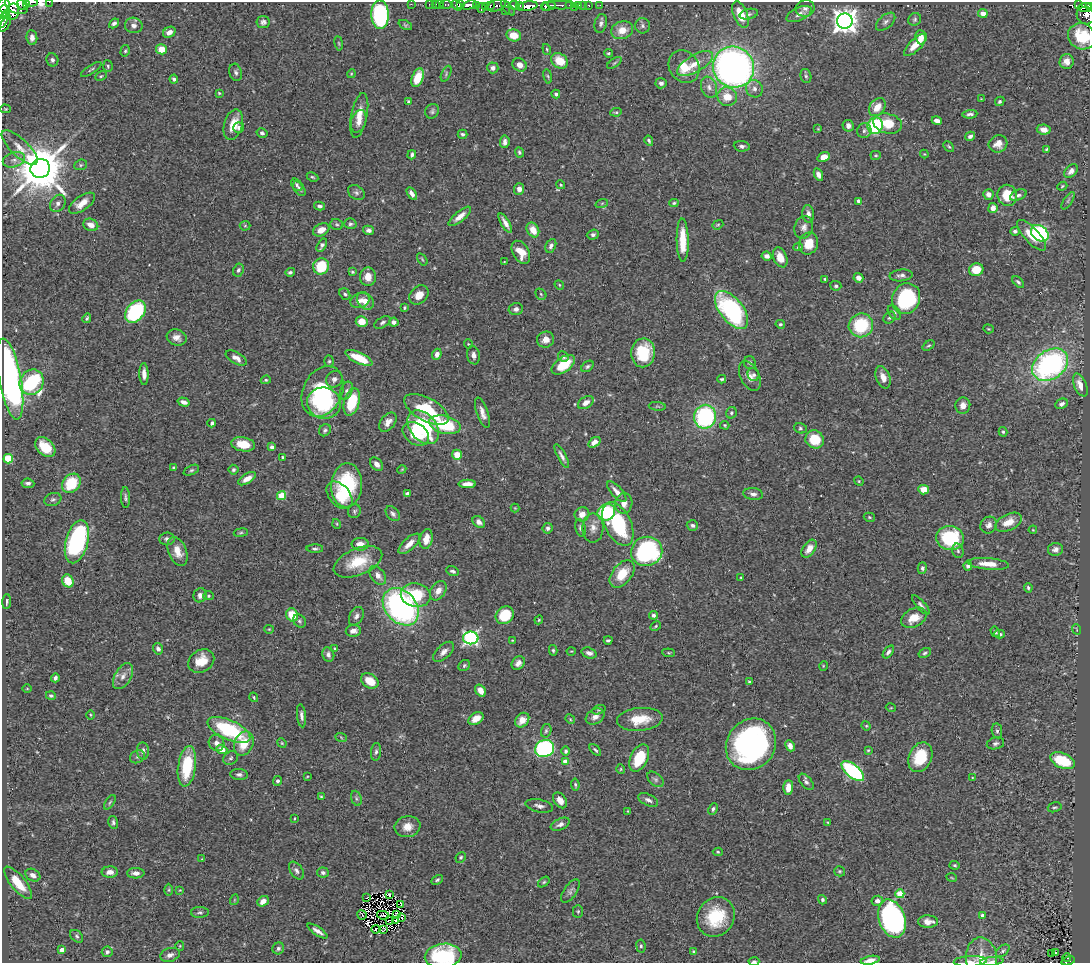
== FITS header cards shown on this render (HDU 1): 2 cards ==
NAXIS1  =                 1088
NAXIS2  =                  961

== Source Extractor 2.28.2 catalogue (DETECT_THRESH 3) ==
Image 1088 x 961 px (HDU 1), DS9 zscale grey, 1 PNG px = 1 image px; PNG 1092 x 965 px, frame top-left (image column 1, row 961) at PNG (2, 2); each listed source drawn as its Kron ellipse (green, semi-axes under 4 px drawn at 4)
Background 0.491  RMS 0.02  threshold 0.0585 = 3 sigma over >= 5 px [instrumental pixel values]
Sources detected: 491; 5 with non-positive FLUX_AUTO (blend fragments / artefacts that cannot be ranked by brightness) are neither listed nor drawn; the other 486 listed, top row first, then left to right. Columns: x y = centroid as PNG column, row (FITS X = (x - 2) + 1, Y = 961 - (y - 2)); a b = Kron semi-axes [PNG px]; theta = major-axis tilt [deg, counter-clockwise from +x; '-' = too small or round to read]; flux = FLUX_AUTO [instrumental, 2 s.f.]
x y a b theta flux
31 2 6 2 6 80
49 2 2 2 - 4.8
26 3 4 2 - 15
22 4 6 3 -75 290
411 4 2 2 - 8.8
429 4 2 2 - 9.1
436 4 3 2 - 14
446 4 6 3 0 29
3 5 7 6 - 670
16 5 12 8 -27 1700
440 5 3 2 - 5.3
457 5 6 4 -34 320
461 5 4 3 - 370
469 5 8 3 15 430
476 5 4 3 - 3.8
490 5 4 2 - 29
497 5 9 5 21 170
514 5 5 4 - 130
519 5 3 3 - 58
561 5 13 3 -2 160
569 5 3 2 - 35
579 5 3 3 - 21
583 5 2 2 - 3.1
589 5 3 3 - 11
600 5 2 2 - 5.7
1079 5 3 2 - 19
486 6 4 2 - 56
527 6 11 4 8 1200
549 6 7 4 15 160
1089 6 3 2 - 55
545 7 4 3 - 50
574 7 2 2 - 7.8
1085 7 6 3 7 120
481 8 4 4 - 92
508 8 9 4 -50 190
805 8 9 8 - 5.4
505 10 2 2 - 7.6
3 12 7 5 55 580
12 12 8 6 79 690
983 13 5 4 - 10
740 14 14 7 -67 28
749 14 9 5 13 3.6
799 14 13 6 24 8.6
380 15 14 8 -88 230
1086 15 9 8 - 240
7 16 4 3 - 230
915 19 7 6 - 2.7
3 20 8 3 70 79
845 21 8 7 - 1300
263 22 6 6 - 4
886 22 11 6 41 5.1
114 23 5 4 - 3.8
601 23 9 6 78 4.2
5 24 9 3 61 110
134 25 9 7 -12 6.2
405 25 7 4 -26 2
643 26 8 7 - 3.8
622 30 11 9 16 16
169 32 7 5 31 7.4
514 35 7 6 - 19
1082 36 14 12 -31 49
921 37 7 5 -84 14
32 38 7 5 -85 7.8
339 43 7 3 -81 1.6
915 45 15 6 44 17
161 49 5 5 - 18
547 49 5 4 - 1.7
125 51 6 4 74 2.2
608 53 4 3 - 1.7
52 60 6 6 - 3.8
559 61 9 7 -33 25
1067 61 7 7 - 9.8
614 63 8 4 35 2.2
695 64 20 8 31 20
520 65 7 6 - 8.4
108 66 6 4 -84 2
684 67 17 14 -54 29
733 67 21 20 - 630
493 68 5 5 - 5.7
91 69 12 3 34 2.5
236 72 9 6 -74 4.1
351 74 4 3 - 1.2
446 74 8 4 65 2.3
101 76 6 4 26 1.7
548 76 7 3 -81 1.7
806 76 7 5 -74 2.7
418 78 10 5 69 29
174 79 4 3 - 3.2
661 83 5 5 - 4
709 87 11 8 -70 7.5
754 89 9 8 - 6.3
219 93 3 3 - 1.4
556 94 4 3 - 3.7
727 97 10 9 - 23
981 99 3 3 - 0.91
408 101 4 3 - 1.6
1000 101 5 4 - 2.3
877 107 10 7 51 16
6 109 5 4 - 1.5
432 111 7 6 - 3.2
616 112 6 4 7 2
970 114 7 3 3 3.9
359 115 23 8 79 19
359 121 11 7 72 10
937 121 5 4 - 6
888 124 14 10 -14 30
233 125 16 9 74 25
848 126 6 5 - 6.3
875 126 8 7 - 160
239 128 5 5 - 3.4
818 129 4 3 - 1.2
1044 129 7 5 -9 9.4
864 131 7 7 - 3.7
262 133 6 4 -31 3.6
462 134 5 4 - 2.7
970 136 5 4 - 3.9
649 141 5 3 - 2.4
505 142 6 4 83 5.1
998 144 9 8 - 11
742 146 8 5 -7 3.7
949 146 6 4 -45 1.8
20 148 23 8 -44 16
1046 149 4 3 - 1.6
519 152 5 4 - 2.5
924 154 4 4 - 1.1
412 155 5 3 - 3.9
876 155 5 4 - 1.7
824 157 6 4 21 14
14 160 11 7 17 7.7
81 165 6 5 - 2.3
40 169 10 9 - 7500
1071 171 8 5 46 6
818 175 6 4 -65 6.1
312 177 6 4 -26 1.9
297 185 7 5 -51 2.9
561 185 4 4 - 1.6
1062 186 5 4 - 1.6
299 189 8 5 -55 3.6
519 189 6 5 - 5.8
356 193 9 6 -32 4.2
412 194 7 4 -59 5.9
988 194 5 5 - 6.6
1007 195 10 9 - 28
1018 195 9 5 23 3.9
859 201 4 3 - 7.4
1068 201 10 4 57 2.8
58 203 9 7 56 5.7
82 203 15 7 36 15
602 203 6 4 19 1.7
674 203 5 4 - 1.9
319 206 5 4 - 3.5
993 208 5 4 - 11
808 214 9 6 -82 6.5
460 216 14 5 39 10
505 223 11 4 -59 7.1
337 224 6 5 - 2.2
350 224 6 5 - 2.9
91 225 8 6 -23 9.7
718 225 6 4 21 1.6
245 226 5 5 - 1.6
804 227 11 9 71 7.2
321 230 9 6 25 12
369 230 5 4 - 4.5
533 230 8 6 -62 17
1015 231 4 4 - 3.2
1040 233 10 7 -38 170
593 235 6 5 - 3
1032 235 19 7 -47 24
683 240 22 6 -89 38
809 243 11 9 69 24
322 245 7 4 60 3.6
551 246 7 5 65 5.3
798 247 5 4 - 1.8
521 252 12 8 -59 19
767 256 5 4 - 5.8
780 257 10 6 -67 16
422 259 7 3 -55 1.6
504 262 3 3 - 1
321 266 8 7 - 49
238 270 7 5 64 3.3
976 270 7 6 - 24
290 272 5 3 - 2.6
352 272 4 3 - 1.9
901 275 11 6 6 4.9
368 277 9 8 - 13
858 278 5 4 - 8.8
825 279 3 3 - 1.7
1018 282 7 4 -44 2.7
559 285 5 4 - 1.5
836 286 5 5 - 2.9
345 294 6 5 - 2.8
541 294 6 5 - 1.9
419 295 11 8 45 13
906 299 16 14 68 120
360 300 10 7 19 7.5
365 301 9 7 -48 13
404 308 3 3 - 1.6
516 309 7 6 - 4.6
731 310 22 11 -52 190
135 312 12 8 50 150
894 313 8 5 -53 3.2
87 318 5 3 - 2.3
889 318 6 5 - 2.5
362 322 6 5 - 17
382 322 9 5 29 3.3
394 322 5 4 - 5.3
780 324 5 4 - 2.1
861 325 12 11 - 71
988 329 5 4 - 1.4
177 337 10 7 -17 8.9
545 340 9 8 - 9
468 344 4 4 - 1.4
928 345 6 3 36 1.6
643 353 14 12 86 57
437 354 5 4 - 6.8
474 355 9 6 -79 7
563 357 5 5 - 2.3
236 358 11 6 -30 8.2
359 358 14 5 -25 41
329 361 5 5 - 2
750 363 6 6 - 3.3
563 365 13 7 35 36
1050 365 19 14 35 300
588 366 7 4 38 2.7
144 374 11 4 -88 7.5
753 375 6 5 - 3.5
750 376 16 9 -64 10
883 377 11 7 -69 11
10 379 41 11 -80 440
334 379 9 7 48 6.2
722 379 4 3 - 1.9
266 380 5 4 - 1.6
32 382 13 11 57 120
1080 385 12 6 -67 14
323 391 26 19 64 130
346 391 9 6 68 3.9
184 402 6 4 -17 6.3
352 402 14 7 74 54
324 403 17 15 -18 68
586 403 8 5 32 9.3
1062 404 6 5 - 4.7
963 405 8 7 - 10
657 406 8 3 -6 1.7
426 409 24 11 -29 66
482 413 16 5 -71 8.7
731 413 6 5 - 2.8
705 417 12 11 - 160
388 422 11 7 51 9
212 423 4 3 - 3.4
445 425 16 9 -14 63
725 425 5 4 - 1.6
423 427 19 13 -50 110
800 428 6 5 - 2.4
325 430 6 5 - 2.9
1003 432 5 4 - 1.9
416 434 14 10 -36 31
815 439 9 8 - 38
594 442 7 4 34 8
243 444 12 7 -9 26
45 447 12 8 -43 30
272 447 4 4 - 5.5
457 455 5 5 - 16
562 456 13 3 -62 5
283 457 3 3 - 1.7
8 459 5 4 - 59
377 464 7 5 -50 8.1
174 468 3 3 - 1.9
402 469 4 3 - 1.2
191 470 8 4 24 2.6
234 470 5 5 - 3.1
247 479 10 5 31 12
859 481 5 4 - 1.7
28 483 6 4 -6 4.2
71 483 10 8 49 50
467 484 9 4 1 9.2
347 485 22 15 86 98
924 490 5 4 - 17
617 492 13 5 -48 10
407 494 4 4 - 4.6
753 494 10 6 -7 5
281 495 4 4 - 43
339 495 16 10 -50 23
126 498 10 4 -88 3.3
53 499 9 6 19 3.5
624 503 10 8 79 10
515 508 4 4 - 1.3
354 511 7 6 - 2.7
606 512 9 8 - 100
393 514 9 6 -48 4.3
582 514 7 7 - 12
869 517 6 4 -16 1.8
479 522 7 5 -40 5.9
1009 522 14 8 25 19
337 524 5 3 - 1.2
618 524 23 13 -63 120
692 525 6 5 - 3.6
989 525 9 7 42 6.5
548 528 5 5 - 5.4
580 528 9 5 -78 3.6
593 528 15 10 89 11
1033 530 4 3 - 1.1
241 533 7 3 9 1.8
950 538 14 12 -7 98
167 539 7 6 - 4
426 539 10 6 78 16
77 542 22 11 75 230
360 544 8 6 -2 13
409 544 13 6 43 12
315 549 8 4 0 2.6
809 549 10 6 56 11
1055 549 8 6 10 5.6
178 551 15 9 -67 17
647 551 15 14 - 200
958 551 7 5 -75 3.5
358 562 25 13 22 41
988 564 21 5 -5 19
968 566 5 4 - 3.3
922 568 6 4 75 2.9
453 571 6 4 -21 3.1
622 574 16 9 51 31
378 575 10 7 -54 7.3
741 578 3 3 - 1.3
68 581 7 5 -63 25
1028 588 5 4 - 2.7
438 591 10 7 57 11
200 595 7 6 - 7.2
416 595 15 11 -11 62
209 596 5 4 - 2.2
7 602 7 3 87 2.6
921 605 12 4 -48 3.7
401 607 21 15 -49 340
292 615 7 6 - 29
505 615 10 8 44 41
653 615 4 4 - 3.2
356 616 10 6 60 5.6
914 618 13 9 27 20
539 620 4 4 - 1.6
300 621 7 5 -57 2.9
656 626 6 4 29 1.8
269 629 4 4 - 1.4
1076 629 5 3 - 1.1
353 631 7 6 - 8.6
995 632 5 3 - 2.6
1000 634 5 4 - 2.8
471 638 8 6 -1 330
512 640 4 2 - 0.87
608 640 4 3 - 2.1
158 649 6 5 - 4.7
335 649 3 3 - 2
553 650 5 4 - 2.1
571 651 4 3 - 1
444 652 13 6 43 7.4
888 652 7 4 52 4.2
589 653 8 5 -18 5.6
669 653 6 4 -6 1.6
925 653 7 4 30 2.6
328 655 7 6 - 5.5
201 661 14 11 33 26
518 663 7 6 - 6.5
464 665 6 5 - 2.2
823 666 5 3 - 1.1
123 676 14 8 60 11
55 678 4 4 - 3.2
370 681 9 7 -34 26
749 682 4 4 - 1.7
27 689 5 3 - 1.1
480 691 6 5 - 12
51 696 5 4 - 2.1
254 697 5 4 - 1.6
891 708 5 3 - 0.99
599 710 7 4 19 2.1
90 715 5 3 - 1.2
301 716 11 4 -84 5.1
595 717 10 7 32 8.3
476 719 8 5 30 12
570 719 5 4 - 1.5
640 719 23 11 6 34
522 720 8 6 48 13
866 726 5 4 - 1.8
229 730 23 9 -24 110
546 731 7 5 73 2.7
997 731 7 5 -81 3.5
341 737 6 3 -21 1.7
216 743 8 7 - 6.9
282 743 5 4 - 1.4
995 743 9 6 12 3.6
244 744 12 9 65 27
751 744 27 24 51 370
790 746 6 4 -66 7.6
545 748 10 8 24 180
222 749 5 4 - 15
595 750 7 3 -45 2.3
868 750 4 3 - 1.3
143 751 8 6 -85 4.3
566 751 5 4 - 2.8
376 752 9 5 83 3.6
137 757 8 6 28 3.4
920 757 15 11 65 48
231 758 8 6 36 3
639 758 14 8 64 42
1062 761 13 7 -23 59
565 762 4 4 - 25
187 766 20 9 82 67
621 769 5 3 - 1.4
853 771 14 6 -40 200
239 774 9 5 -5 4.2
307 777 4 2 - 1.1
972 778 3 3 - 1.1
655 779 9 6 -42 3.6
278 781 5 4 - 3.1
806 782 10 5 -50 4
575 785 6 4 -83 1.9
788 787 7 5 87 13
321 796 4 4 - 1.5
356 798 8 5 -72 2.5
560 800 8 6 -55 9.8
648 800 10 5 -25 5
110 802 8 4 55 2.4
539 806 14 6 -12 6.4
1055 807 7 4 17 2.3
713 809 6 4 64 2.8
628 811 3 2 - 1
295 818 3 2 - 0.87
113 822 6 5 - 3.1
828 822 4 3 - 1.2
560 824 10 5 24 6.2
407 827 13 10 11 15
718 852 5 4 - 1.7
461 857 5 5 - 2
202 859 4 4 - 1.1
955 865 5 4 - 1.9
296 871 10 6 -54 4.8
840 871 5 5 - 2
110 872 8 5 2 8.5
136 873 9 5 1 7.2
323 873 6 5 - 3.5
33 875 8 6 -31 6.3
952 878 5 3 - 1.1
437 880 6 4 30 2.5
544 882 6 4 36 2
18 883 20 7 -51 24
169 890 6 4 89 1.9
180 890 4 3 - 0.96
570 891 13 6 55 4.6
389 894 4 3 - 2.4
900 894 4 4 - 46
367 898 3 2 - 4.3
234 900 5 3 - 1
822 900 5 4 - 2.6
263 901 6 5 - 9.7
877 901 6 5 - 5.8
401 904 3 2 - 3.8
200 912 9 5 2 3
578 912 6 5 - 2.3
396 914 4 2 - 1.1
362 915 5 2 - 1.5
383 915 6 3 -11 0.99
982 915 3 3 - 4.1
402 917 3 2 - 0.39
716 917 20 18 53 66
892 919 20 13 -71 320
389 920 4 2 - 0.017
395 920 2 2 - 0.37
928 922 10 6 -1 9.7
376 929 4 3 - 2.4
384 930 3 2 - 1.5
317 931 12 4 -34 6.8
77 936 7 5 -42 2.9
180 946 5 4 - 1.4
641 946 6 4 -82 2.4
278 948 6 5 - 3.1
62 950 4 4 - 13
694 951 4 3 - 1.5
1003 951 8 4 39 2.7
107 952 5 5 - 3.7
1055 953 3 3 - 2.5
1051 954 2 2 - 2
170 955 10 6 18 6.5
443 956 18 12 6 110
1067 957 4 2 - 17
981 959 21 15 -85 25
870 960 9 4 11 8.7
754 961 5 3 - 2.9
970 961 16 5 3 5.4
992 961 12 4 5 4.5
1068 961 7 3 16 74
At the frame edge (FLAGS 8, measured only in part): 18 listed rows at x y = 31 2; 49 2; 26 3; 22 4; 3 5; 16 5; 1089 6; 3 12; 1086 15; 3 20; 1082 36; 443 956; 981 959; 870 960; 754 961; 970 961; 992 961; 1068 961
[5 non-positive-flux detections neither listed nor drawn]